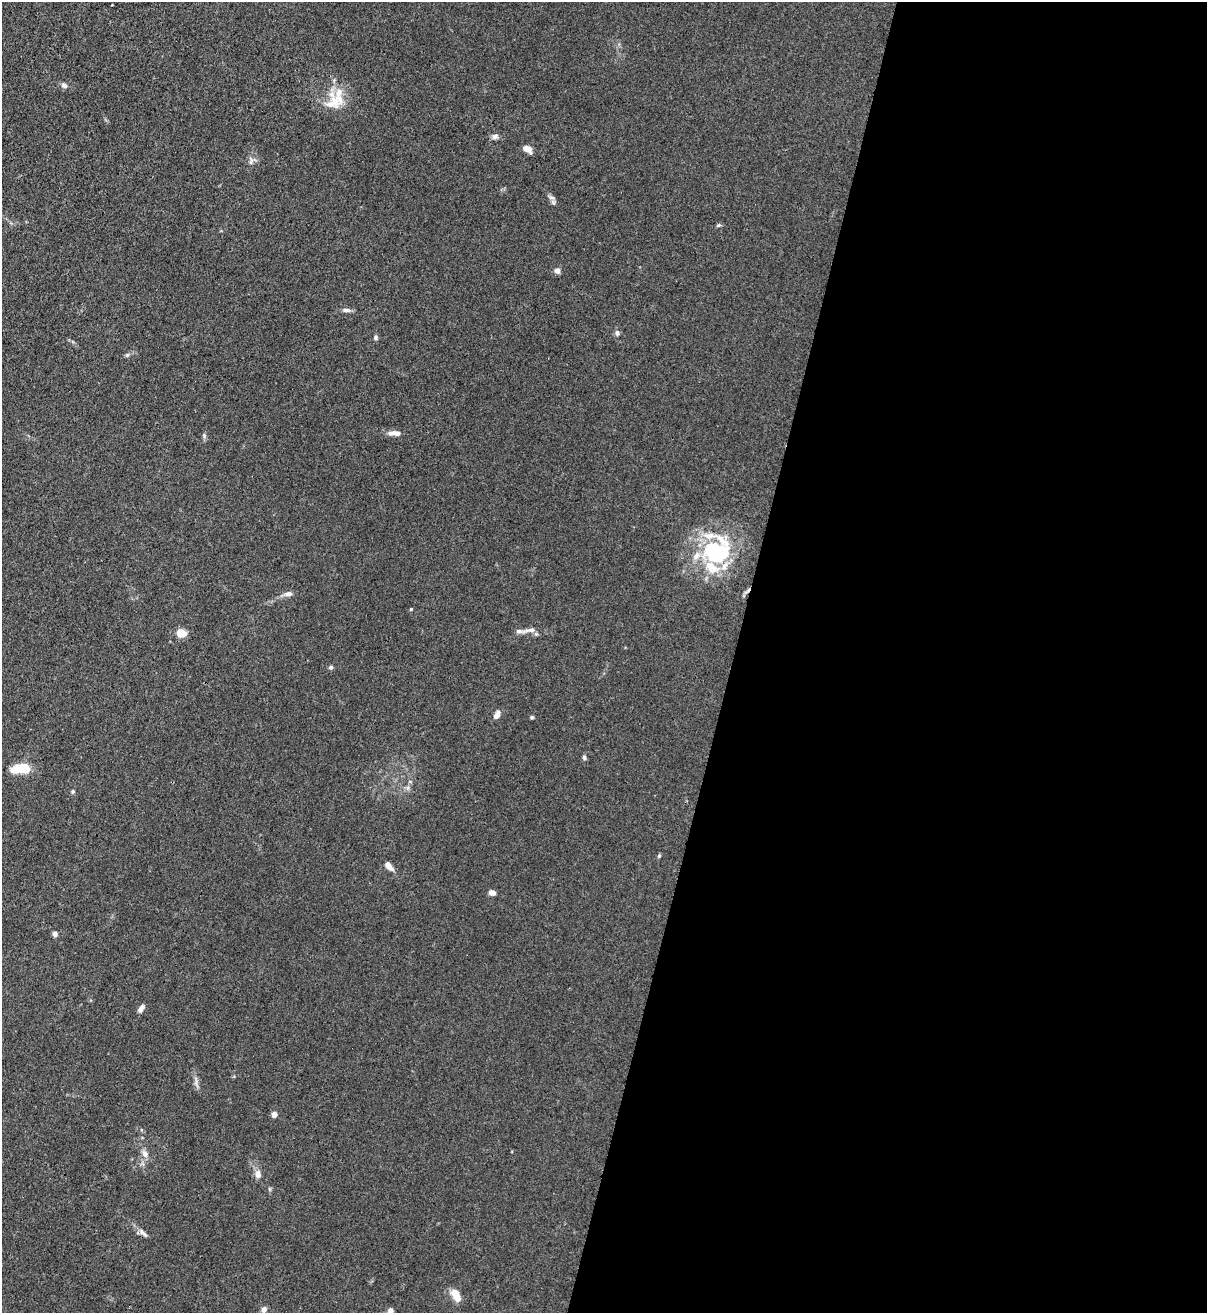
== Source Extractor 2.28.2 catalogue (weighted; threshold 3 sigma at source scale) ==
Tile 12 of 4 x 4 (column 4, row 3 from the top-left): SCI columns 3840-5044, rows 1346-2656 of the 5387 x 5310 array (HDU 1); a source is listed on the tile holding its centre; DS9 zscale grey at full resolution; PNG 1209 x 1315 px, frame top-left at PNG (2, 2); no overlay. Shown black and unused: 39% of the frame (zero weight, under 3 of 4 exposures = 7% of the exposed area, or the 3 px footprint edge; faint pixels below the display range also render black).
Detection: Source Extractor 2.28.2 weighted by HDU 2 'WHT'; one run over the whole footprint, this tile lists its part. Background 0.0294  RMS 0.0029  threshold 0.0133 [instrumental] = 3 sigma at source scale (4.5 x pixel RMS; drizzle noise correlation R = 1.50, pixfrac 1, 0.05/0.05 arcsec/px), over >= 5 px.
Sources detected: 46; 7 inside a brighter listed object's ellipse — not listed separately; the other 39 listed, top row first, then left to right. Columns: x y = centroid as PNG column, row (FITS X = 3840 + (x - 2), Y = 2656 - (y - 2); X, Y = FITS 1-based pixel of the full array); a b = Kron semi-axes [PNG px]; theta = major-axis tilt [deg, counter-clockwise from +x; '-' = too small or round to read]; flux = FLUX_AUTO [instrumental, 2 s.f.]
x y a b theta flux
112 5 2 2 - 0.26
64 85 8 6 -37 0.97
335 102 31 17 22 7.3
495 136 8 7 - 0.96
527 149 9 6 -28 2.3
251 161 10 5 73 0.92
553 202 9 5 -54 0.81
718 225 7 5 20 0.45
557 271 6 6 - 1.2
346 310 11 5 0 1.1
617 333 7 6 - 0.75
376 337 6 5 - 0.59
127 355 6 5 - 0.47
394 433 16 6 -1 2
204 436 7 5 -71 0.57
716 552 41 34 -42 29
288 594 12 6 12 1.4
411 609 4 4 - 0.28
519 631 18 5 -4 1.4
181 633 8 6 2 5.4
331 667 6 5 - 0.57
497 714 9 5 63 2.1
532 717 5 4 - 0.39
584 757 6 5 - 0.55
17 768 23 10 16 6.1
73 792 5 5 - 0.44
659 856 5 4 - 0.41
389 866 11 6 -52 2.2
492 893 7 5 -18 1.6
55 934 6 5 - 0.98
141 1008 9 5 52 1.3
196 1082 12 3 86 0.86
274 1114 4 4 - 3.3
145 1153 12 7 -65 1.5
258 1174 8 7 - 1.9
142 1232 10 7 -38 1.2
456 1295 15 8 -64 3.8
264 1309 6 5 - 1.4
390 1311 9 7 39 1
Isophote crosses this tile's border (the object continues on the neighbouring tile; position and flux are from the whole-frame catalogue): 1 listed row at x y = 390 1311